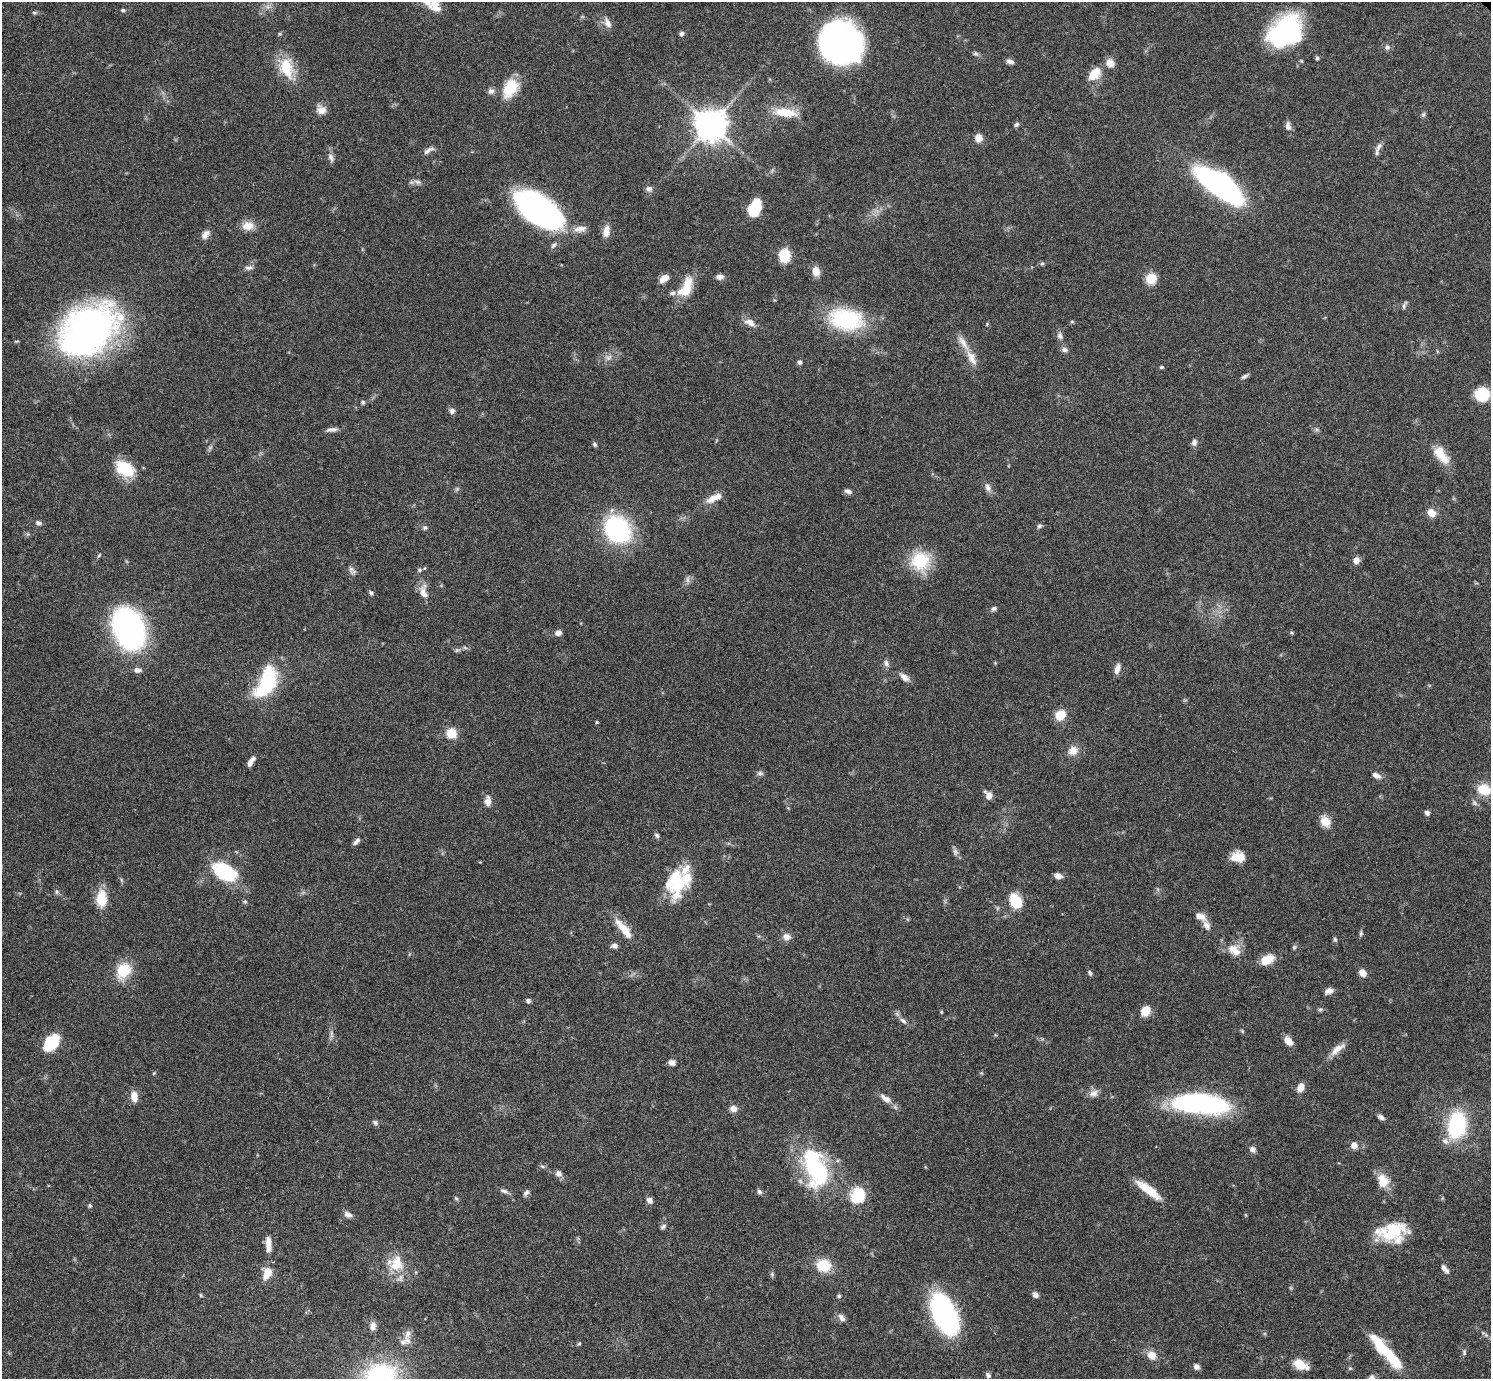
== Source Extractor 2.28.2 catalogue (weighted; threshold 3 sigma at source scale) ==
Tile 7 of 4 x 4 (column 3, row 2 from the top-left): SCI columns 2998-4486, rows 3070-4446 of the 5992 x 5996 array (HDU 1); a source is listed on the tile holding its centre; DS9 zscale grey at full resolution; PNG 1493 x 1381 px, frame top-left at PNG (2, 2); no overlay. Shown black and unused: <1% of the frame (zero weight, under 3 of 6 exposures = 2% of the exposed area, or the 3 px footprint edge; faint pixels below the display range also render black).
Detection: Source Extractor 2.28.2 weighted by HDU 2 'WHT'; one run over the whole footprint, this tile lists its part. Background 0.0705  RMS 0.0029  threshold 0.012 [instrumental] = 3 sigma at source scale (4.09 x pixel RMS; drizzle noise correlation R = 1.36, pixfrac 0.8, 0.05/0.05 arcsec/px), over >= 5 px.
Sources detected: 210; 3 too faint to see at this stretch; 2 inside a brighter object's white glare — not listed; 15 inside a brighter listed object's ellipse — not listed separately; the other 190 listed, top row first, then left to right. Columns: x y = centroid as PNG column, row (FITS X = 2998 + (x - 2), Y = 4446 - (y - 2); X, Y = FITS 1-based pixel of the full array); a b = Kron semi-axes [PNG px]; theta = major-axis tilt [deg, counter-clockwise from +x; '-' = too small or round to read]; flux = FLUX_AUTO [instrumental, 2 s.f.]
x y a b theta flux
427 2 28 10 -43 4.7
123 10 5 4 - 0.44
34 13 7 4 0 0.43
607 23 15 8 -64 1.8
1285 31 37 27 40 38
682 33 7 5 45 0.65
840 42 35 32 -34 110
1387 47 8 7 - 0.8
976 54 8 5 -28 0.64
1317 58 5 4 - 0.52
1010 62 9 6 -19 1.1
1110 63 10 9 - 2.4
287 68 28 18 -76 8.1
1094 74 19 11 46 4.7
510 88 24 16 61 8.2
491 91 8 8 - 1.1
321 110 12 10 -34 2.2
785 112 27 10 -8 6.5
1423 114 7 5 69 0.54
1016 124 7 5 43 0.59
711 125 11 11 - 350
1288 126 10 6 -79 1.5
979 138 9 8 - 2.1
1379 147 16 6 57 1.3
429 150 19 6 28 1.3
331 158 13 7 -69 1.3
417 182 11 6 -17 1
1220 185 45 16 -35 83
649 189 8 7 - 1
538 210 44 22 -36 91
756 210 16 11 45 7.7
248 226 16 11 0 3
580 229 21 9 8 2.5
606 231 14 8 79 2.4
205 234 12 7 53 1.6
554 245 10 5 43 0.78
784 255 11 8 82 9.3
1042 263 5 5 - 0.45
249 268 11 6 5 0.96
816 271 11 8 -77 2.6
720 277 9 6 1 1.3
1151 278 10 10 - 5.2
664 279 11 7 37 2.7
686 287 29 14 63 6.5
1404 305 11 3 67 0.57
846 319 44 26 -10 22
750 322 15 9 -23 2.1
1072 322 6 4 -1 0.33
88 330 64 44 36 110
1060 336 10 7 -70 1.1
1065 350 9 6 -7 0.92
608 357 10 7 13 1.4
971 358 24 9 -62 3.3
800 362 5 5 - 0.75
1161 367 6 4 0 0.41
1244 376 10 5 28 0.7
1482 394 12 12 - 11
363 402 6 5 - 0.52
452 411 7 6 - 1
1317 429 7 4 -45 0.51
332 430 15 6 6 1.2
1194 442 8 6 83 1.1
595 444 6 5 - 0.51
1442 457 23 13 -41 4.4
126 469 19 13 -35 11
988 487 12 7 -67 1.4
457 489 6 5 - 0.46
848 491 9 6 -16 1
713 498 18 9 34 2.9
1431 513 11 9 -41 2.3
38 523 8 6 -23 0.79
1039 526 7 6 - 0.59
425 528 7 6 - 0.66
617 530 20 17 -47 46
1356 560 7 6 - 1.9
920 561 22 21 - 12
351 569 7 7 - 1
419 570 6 5 - 0.53
688 579 11 4 86 0.8
371 593 7 5 -51 0.61
423 593 16 10 -71 2.7
994 609 7 5 15 0.7
128 628 26 18 -66 120
1292 632 6 3 -9 0.33
558 633 7 6 - 1.4
457 650 8 5 1 0.6
886 663 9 6 -75 0.93
1117 669 13 6 72 1.6
137 670 8 6 0 1.2
904 677 14 7 -38 1.7
267 682 31 15 66 26
1060 715 10 9 - 5
597 722 4 4 - 0.29
451 733 6 6 - 13
1073 751 13 11 34 2.7
251 761 11 4 58 1.7
760 773 8 6 0 0.73
1377 775 12 7 -24 1.4
1484 790 17 14 -21 5.7
989 795 9 7 -56 2
488 801 14 8 87 1.8
1474 803 9 6 -45 0.78
1427 813 5 5 - 0.95
1325 822 13 10 -60 3.4
657 835 6 5 - 0.64
356 841 10 5 46 0.98
955 852 9 7 -71 0.95
1238 857 15 11 -2 4.2
225 872 25 16 -31 19
1058 876 9 6 -12 1.5
676 882 32 21 86 15
57 892 7 6 - 0.6
101 899 21 12 -90 5.9
1015 901 12 8 -60 12
245 902 6 4 0 0.36
1200 916 13 7 -27 2.4
624 929 29 9 -51 5.4
1361 933 7 5 89 0.51
786 937 10 9 - 1.7
1335 939 7 5 -63 0.47
615 946 8 6 2 1
1294 947 6 5 - 0.46
1232 948 18 13 30 3.4
1267 959 16 10 28 4.1
123 970 19 15 55 8
1090 973 7 5 -59 0.61
1363 973 7 6 - 2.6
1329 991 10 7 22 1.3
528 1001 6 5 - 0.67
1320 1009 7 5 2 0.53
1146 1011 11 9 60 3.8
941 1012 5 4 - 0.33
903 1021 12 6 -44 1.2
1242 1031 6 4 -46 0.35
1288 1041 10 6 -49 2.8
52 1042 15 9 44 19
1337 1049 23 8 39 2.8
672 1062 9 7 -5 1.2
981 1073 5 4 - 0.32
1301 1087 9 7 66 2.4
1094 1093 13 10 30 1.7
134 1096 12 7 -84 2.7
885 1098 18 8 -37 2.3
1201 1103 54 19 -5 48
733 1108 9 7 -2 1.6
1381 1117 7 5 -29 1
375 1123 8 6 -41 0.66
1457 1125 18 12 79 32
1445 1141 10 8 -43 1.5
1354 1145 7 6 - 2.1
1253 1149 8 7 - 1.1
542 1166 7 4 -43 0.45
816 1168 48 25 -73 33
558 1173 9 8 - 1.2
1383 1181 17 13 -75 4.7
1148 1190 31 8 -37 6.6
504 1191 12 6 -21 0.99
759 1191 7 6 - 0.74
526 1193 9 5 54 0.83
858 1196 18 15 67 9.2
456 1198 7 4 -52 0.43
649 1200 8 7 - 1.2
90 1205 6 5 - 0.4
348 1214 10 6 -29 1.3
1246 1215 4 4 - 0.26
663 1227 8 5 33 0.6
1392 1231 37 18 14 13
268 1244 21 7 -88 2.6
396 1265 31 15 -19 6.7
823 1265 11 9 -12 11
1444 1269 12 6 -50 1.3
267 1273 11 8 68 5
772 1274 7 5 -71 0.5
200 1295 5 3 - 0.3
1035 1295 7 6 - 1.1
839 1296 5 5 - 0.44
943 1314 41 21 -66 45
842 1318 12 7 -55 1.3
373 1326 11 7 81 1.4
1486 1335 8 5 -44 0.66
404 1341 19 10 25 2.4
1379 1343 27 12 -57 8.1
579 1344 5 4 - 0.34
1464 1352 8 5 -89 0.58
1151 1355 12 10 -33 2.7
1300 1364 15 9 -28 4.9
1196 1367 7 7 - 1
1350 1368 6 5 - 0.36
380 1375 39 29 11 32
988 1375 7 5 -56 0.78
Isophote crosses this tile's border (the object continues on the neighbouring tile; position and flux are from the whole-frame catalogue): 3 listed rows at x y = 427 2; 1285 31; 380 1375